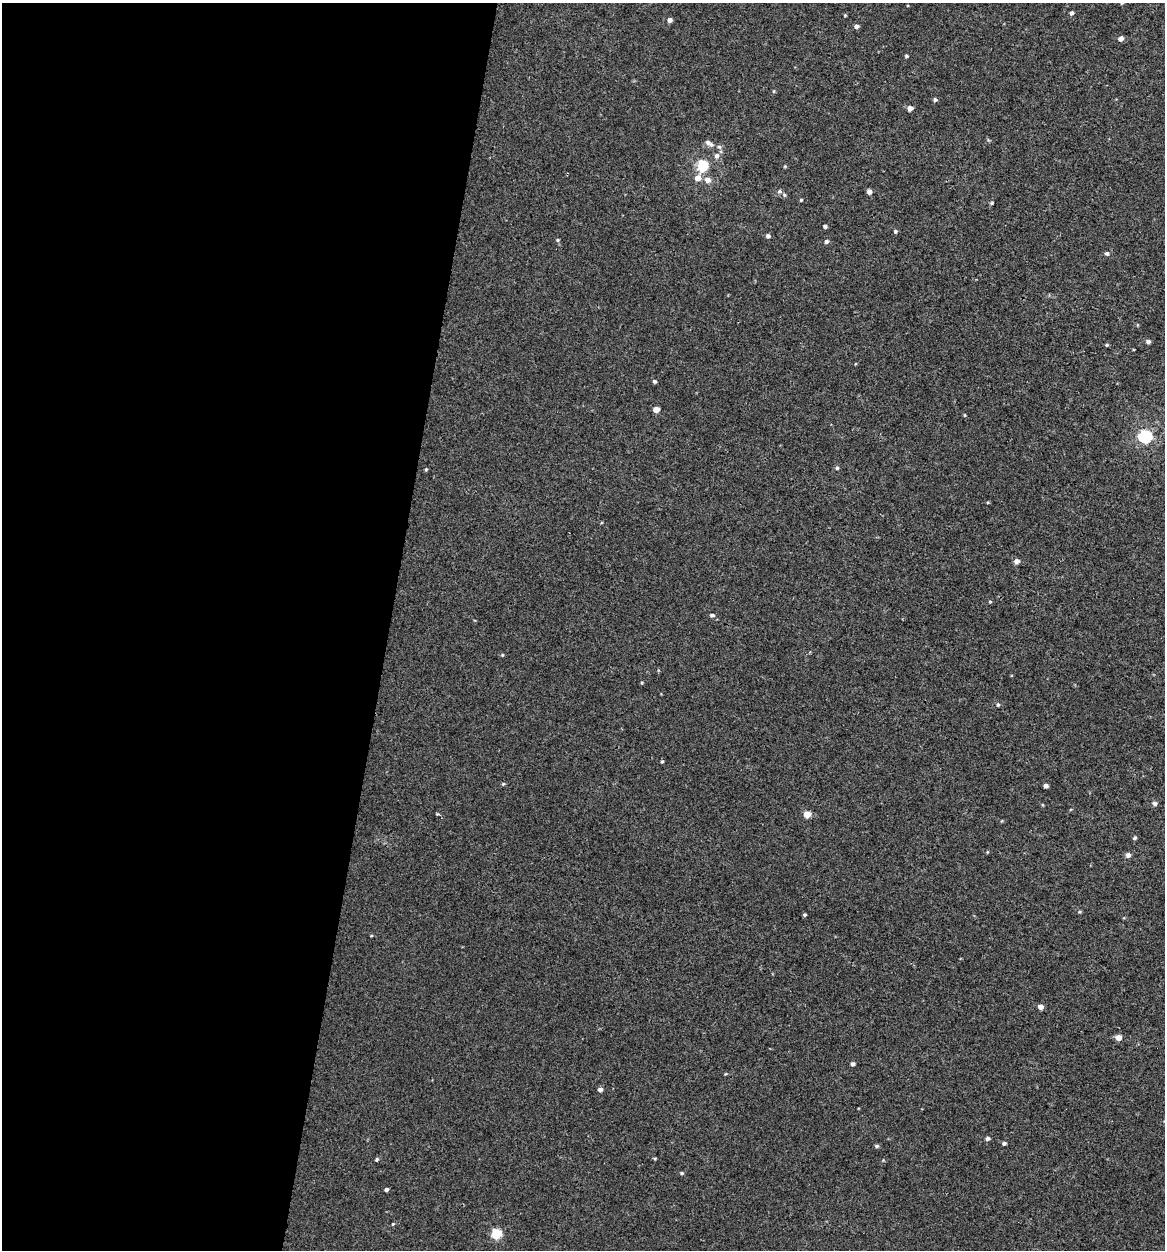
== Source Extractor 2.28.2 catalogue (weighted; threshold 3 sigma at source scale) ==
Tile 5 of 4 x 4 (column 1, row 2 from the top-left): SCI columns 273-1435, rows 2519-3766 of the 5257 x 5027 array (HDU 1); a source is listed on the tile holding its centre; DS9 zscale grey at full resolution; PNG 1167 x 1252 px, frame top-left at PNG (2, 3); no overlay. Shown black and unused: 33% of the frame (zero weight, under 3 of 4 exposures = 4% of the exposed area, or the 3 px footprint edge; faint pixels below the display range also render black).
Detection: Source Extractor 2.28.2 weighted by HDU 2 'WHT'; one run over the whole footprint, this tile lists its part. Background -2.61e-04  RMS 0.0026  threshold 0.0118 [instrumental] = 3 sigma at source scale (4.5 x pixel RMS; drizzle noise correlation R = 1.50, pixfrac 1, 0.0396/0.0396 arcsec/px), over >= 5 px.
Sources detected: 58; all 58 listed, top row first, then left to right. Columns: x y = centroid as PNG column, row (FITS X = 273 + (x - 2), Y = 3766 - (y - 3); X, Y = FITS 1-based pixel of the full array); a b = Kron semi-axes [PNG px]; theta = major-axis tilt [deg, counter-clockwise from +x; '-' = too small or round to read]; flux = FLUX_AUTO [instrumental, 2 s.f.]
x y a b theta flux
1071 13 5 4 - 0.52
845 15 4 4 - 0.23
670 20 5 5 - 0.83
856 26 5 4 - 0.92
1121 38 6 5 - 0.9
906 56 4 4 - 0.33
774 91 5 3 - 0.23
935 100 5 4 - 0.48
910 108 5 5 - 1.3
708 143 9 7 -34 0.95
717 156 7 6 - 0.91
703 166 6 6 - 18
698 178 7 6 - 1.8
708 180 8 7 - 1.4
779 191 6 5 - 0.48
869 191 4 4 - 1.1
784 195 5 4 - 0.35
801 200 4 4 - 0.23
992 203 4 3 - 0.33
825 226 4 4 - 0.54
895 231 5 4 - 0.37
768 236 5 4 - 0.67
558 240 4 4 - 0.31
826 242 5 5 - 0.59
1107 253 5 5 - 0.51
1148 342 5 4 - 0.66
1107 345 4 4 - 0.27
654 381 5 4 - 0.43
656 409 5 4 - 2.4
965 415 4 3 - 0.22
1145 436 6 6 - 30
837 468 4 4 - 0.37
426 469 4 4 - 0.26
1017 561 6 6 - 1
990 602 5 3 - 0.21
712 615 5 4 - 0.43
998 704 5 4 - 0.32
662 761 4 4 - 0.26
503 784 5 4 - 0.28
1046 786 4 4 - 0.74
1154 803 6 5 - 0.68
807 814 5 5 - 3.4
1135 838 5 4 - 0.42
1128 855 5 5 - 0.91
805 915 5 3 - 0.31
1041 1007 5 5 - 1.1
1118 1037 5 5 - 2
853 1064 5 4 - 0.54
600 1090 5 4 - 0.85
987 1138 5 5 - 0.58
1004 1143 4 4 - 0.49
877 1146 5 4 - 0.41
655 1158 5 3 - 0.24
377 1159 5 4 - 0.37
682 1173 5 4 - 0.35
386 1189 4 4 - 0.54
393 1224 4 4 - 0.25
496 1234 6 5 - 13